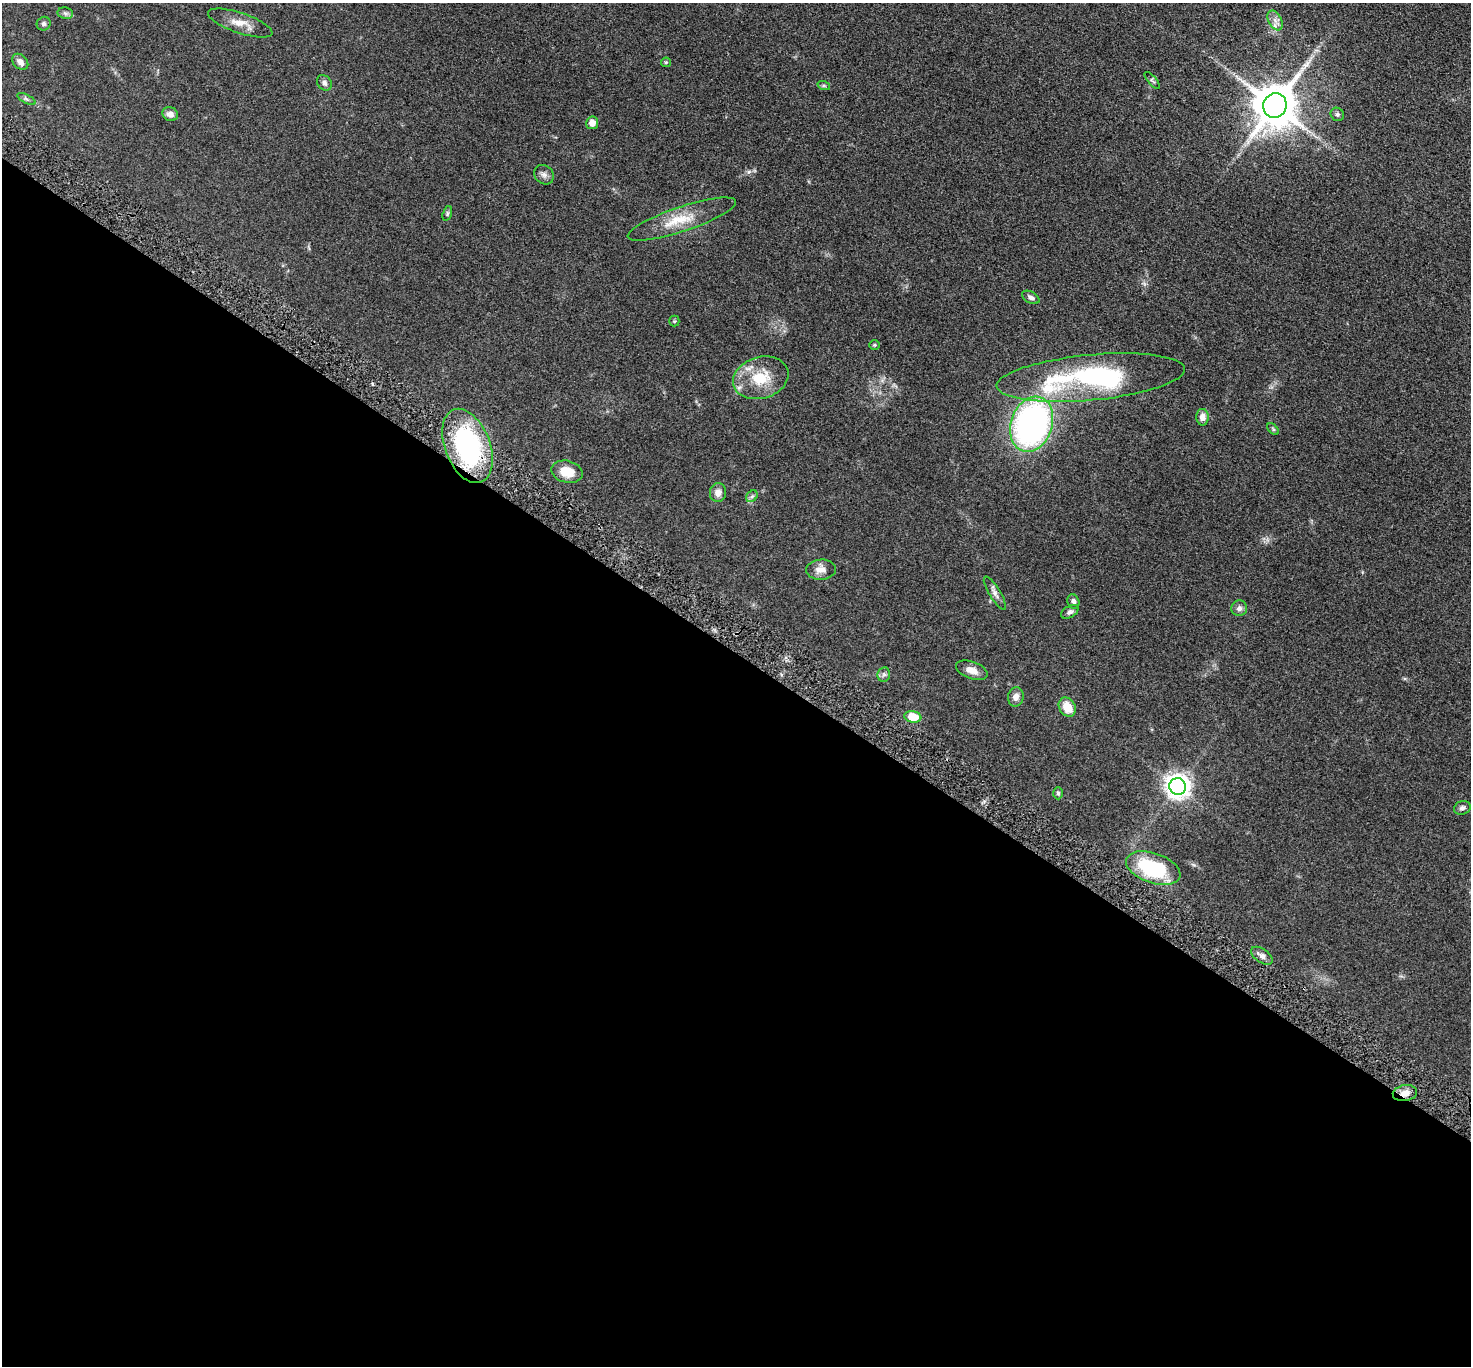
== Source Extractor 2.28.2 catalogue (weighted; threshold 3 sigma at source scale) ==
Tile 14 of 4 x 4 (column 2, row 4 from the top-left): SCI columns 1537-3005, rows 354-1717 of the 6011 x 6022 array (HDU 1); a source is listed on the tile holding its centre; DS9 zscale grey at full resolution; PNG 1473 x 1368 px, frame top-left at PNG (2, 3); each listed source drawn as its Kron ellipse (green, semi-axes under 4 px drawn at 4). Shown black and unused: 52% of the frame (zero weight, under 3 of 5 exposures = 4% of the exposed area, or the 3 px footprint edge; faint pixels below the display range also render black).
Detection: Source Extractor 2.28.2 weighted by HDU 2 'WHT'; one run over the whole footprint, this tile lists its part. Background 0.0471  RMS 0.0071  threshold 0.0319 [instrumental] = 3 sigma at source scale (4.5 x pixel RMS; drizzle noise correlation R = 1.50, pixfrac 1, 0.05/0.05 arcsec/px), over >= 5 px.
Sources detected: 46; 1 inside a brighter listed object's ellipse — not listed separately; the other 45 listed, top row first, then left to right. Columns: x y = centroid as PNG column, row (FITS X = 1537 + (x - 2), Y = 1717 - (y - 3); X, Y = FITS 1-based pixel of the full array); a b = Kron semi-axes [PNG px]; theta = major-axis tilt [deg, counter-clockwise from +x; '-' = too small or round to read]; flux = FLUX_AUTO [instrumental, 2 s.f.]
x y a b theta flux
65 13 8 5 -11 1.5
1275 20 10 6 -63 3.6
240 23 34 10 -18 9
44 24 7 6 - 1.6
20 62 9 6 -45 3.7
666 62 5 4 - 0.83
1152 80 11 3 -50 1.1
324 83 8 6 -49 2.2
824 86 6 4 -18 0.88
26 99 10 4 -27 1.5
1275 105 12 11 - 2800
170 114 8 7 - 3.4
1337 114 7 6 - 1.6
592 123 6 6 - 4.8
544 175 10 9 - 2.9
447 213 7 4 72 1.1
682 219 57 12 18 19
1031 297 9 5 -27 2.2
674 321 5 5 - 0.78
875 345 5 4 - 0.86
761 378 28 20 17 23
1091 378 94 23 5 110
1202 417 8 6 -89 4.2
1032 424 28 20 71 210
1273 429 7 4 -46 1
467 446 39 22 -69 97
567 472 16 11 -14 11
718 493 9 8 - 4.5
752 496 6 5 - 1.4
821 570 15 10 4 5.6
995 593 19 5 -59 3.2
1073 601 7 6 - 1.9
1239 608 8 7 - 2.5
1070 612 9 6 30 1.9
972 670 16 8 -20 5.9
884 674 7 6 - 1.7
1016 697 9 8 - 4.2
1067 707 10 8 -58 11
913 717 8 5 -8 16
1178 786 8 8 - 580
1058 793 6 4 -88 1.1
1462 808 8 6 17 2.1
1153 868 28 15 -19 48
1262 956 12 6 -36 3.3
1405 1093 12 8 9 5.3
Overlapping masked pixels (flux is a lower limit): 2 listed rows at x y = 467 446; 1405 1093